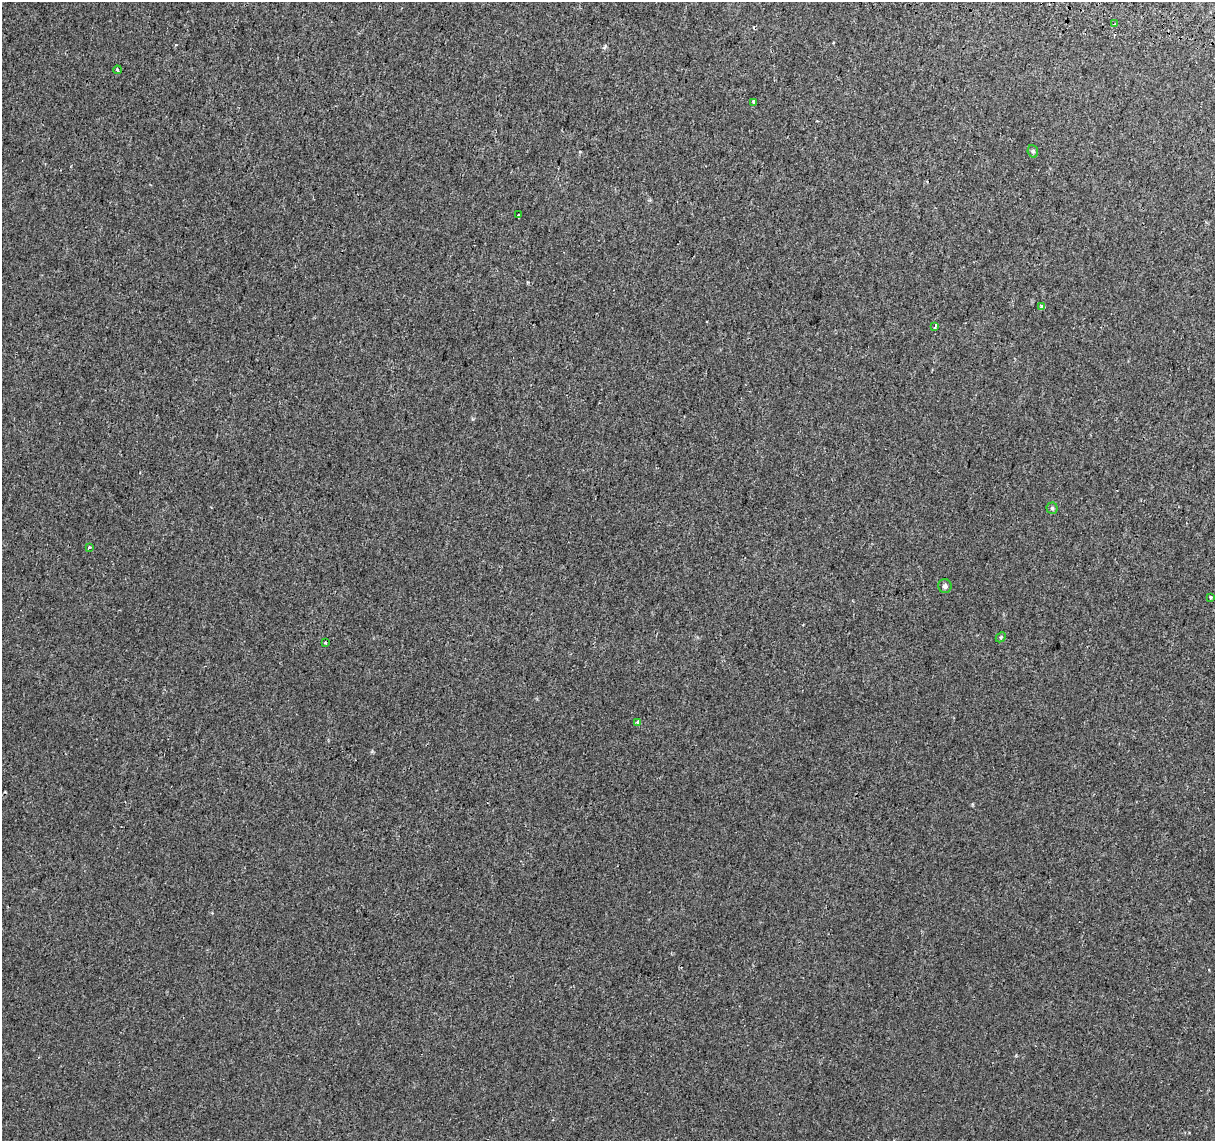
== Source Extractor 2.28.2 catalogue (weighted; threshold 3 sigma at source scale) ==
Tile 10 of 4 x 4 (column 2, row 3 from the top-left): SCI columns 1237-2449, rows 1422-2560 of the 4894 x 5182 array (HDU 1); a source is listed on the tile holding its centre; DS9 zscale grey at full resolution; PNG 1217 x 1143 px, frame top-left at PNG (2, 2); each listed source drawn as its Kron ellipse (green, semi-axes under 4 px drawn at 4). Shown black and unused: <1% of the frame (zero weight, under 2 of 3 exposures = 3% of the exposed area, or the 3 px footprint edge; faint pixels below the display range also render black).
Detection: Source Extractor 2.28.2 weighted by HDU 2 'WHT'; one run over the whole footprint, this tile lists its part. Background 5.13e-04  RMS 0.0039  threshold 0.0174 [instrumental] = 3 sigma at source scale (4.5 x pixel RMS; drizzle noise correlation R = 1.50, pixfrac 1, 0.0396/0.0396 arcsec/px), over >= 5 px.
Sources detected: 17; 3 cosmic-ray / hot-pixel residue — neither listed nor drawn; the other 14 listed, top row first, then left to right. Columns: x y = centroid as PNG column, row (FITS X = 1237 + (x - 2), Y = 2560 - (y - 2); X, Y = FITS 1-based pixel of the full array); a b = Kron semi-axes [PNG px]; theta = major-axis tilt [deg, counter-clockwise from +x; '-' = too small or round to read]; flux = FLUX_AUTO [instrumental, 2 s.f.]
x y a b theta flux
1115 24 3 3 - 0.56
117 70 4 3 - 0.87
753 102 4 3 - 2.1
1033 151 6 5 - 0.63
518 215 3 3 - 0.4
1042 306 4 3 - 1.6
935 326 4 3 - 2.5
1052 508 5 5 - 0.6
89 547 3 3 - 0.75
945 586 7 6 - 1.1
1210 597 4 4 - 0.51
1001 637 6 4 45 0.46
325 643 3 3 - 0.39
638 722 4 3 - 2.3